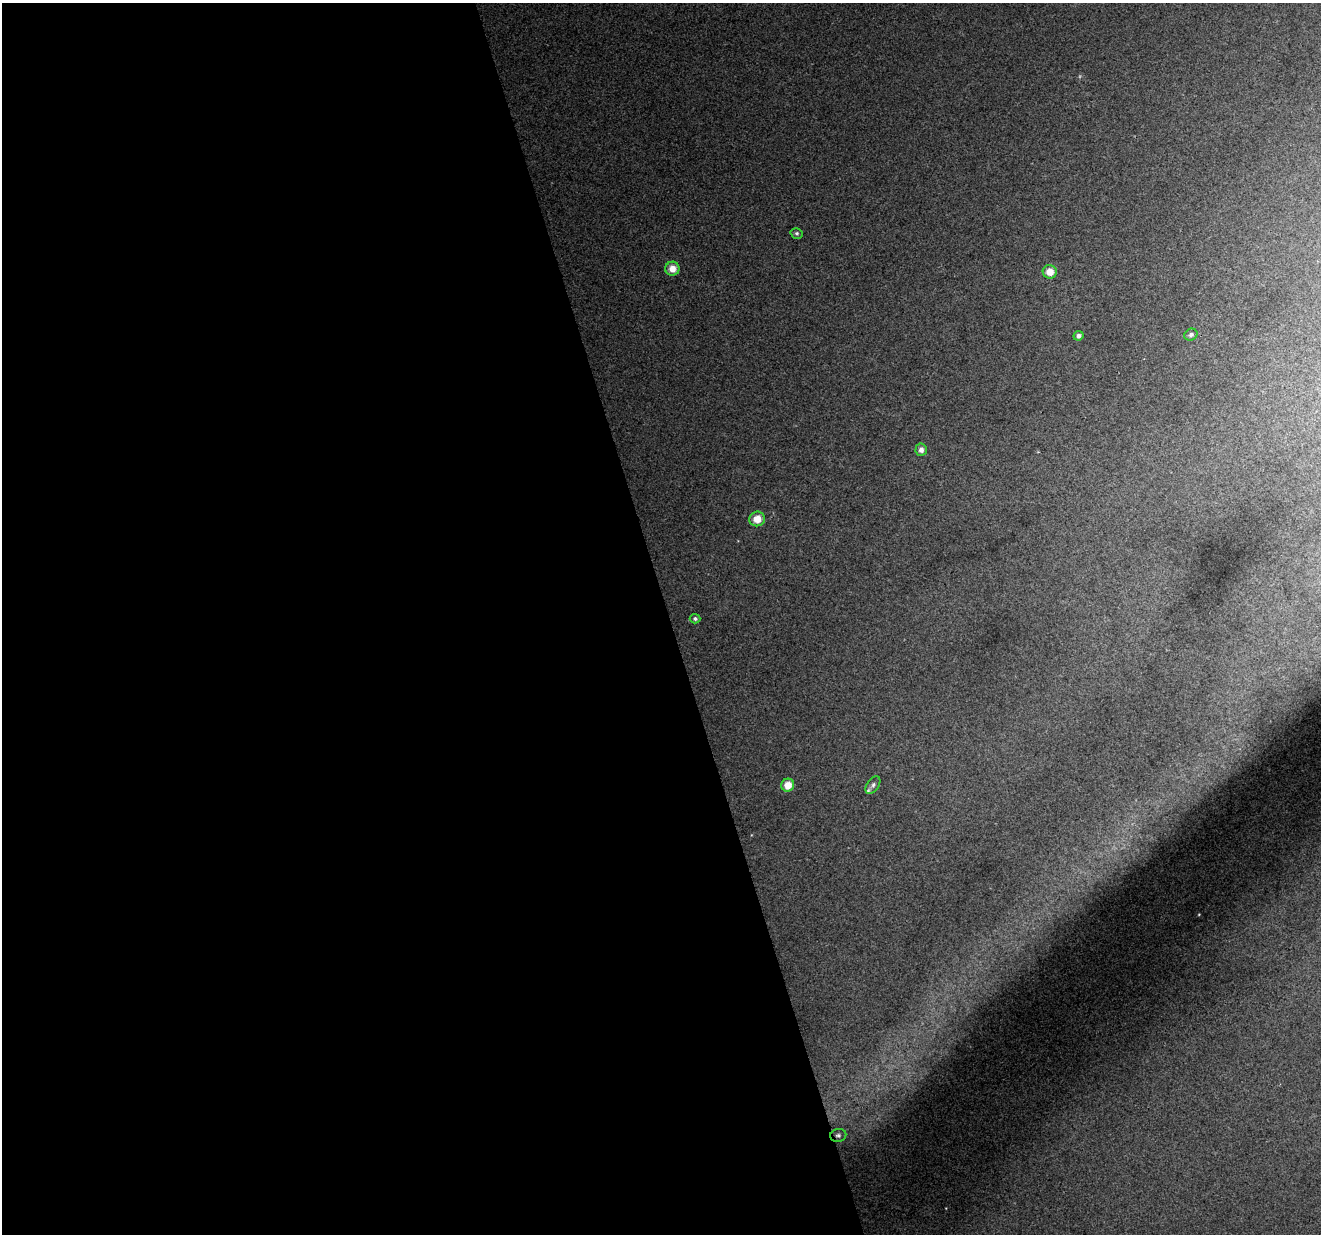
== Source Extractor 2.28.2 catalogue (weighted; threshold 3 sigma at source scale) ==
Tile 9 of 4 x 4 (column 1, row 3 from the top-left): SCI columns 1-1319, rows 1287-2518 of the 5276 x 5088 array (HDU 1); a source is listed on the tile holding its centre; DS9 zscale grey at full resolution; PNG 1323 x 1236 px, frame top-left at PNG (2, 3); each listed source drawn as its Kron ellipse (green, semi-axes under 4 px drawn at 4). Shown black and unused: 51% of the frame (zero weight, under 2 of 3 exposures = <1% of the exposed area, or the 3 px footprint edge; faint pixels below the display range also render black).
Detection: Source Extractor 2.28.2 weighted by HDU 2 'WHT'; one run over the whole footprint, this tile lists its part. Background 0.0181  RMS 0.0066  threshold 0.0297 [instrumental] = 3 sigma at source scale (4.5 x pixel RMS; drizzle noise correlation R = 1.50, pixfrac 1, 0.0396/0.0396 arcsec/px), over >= 5 px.
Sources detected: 12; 1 inside a brighter listed object's ellipse — not listed separately; the other 11 listed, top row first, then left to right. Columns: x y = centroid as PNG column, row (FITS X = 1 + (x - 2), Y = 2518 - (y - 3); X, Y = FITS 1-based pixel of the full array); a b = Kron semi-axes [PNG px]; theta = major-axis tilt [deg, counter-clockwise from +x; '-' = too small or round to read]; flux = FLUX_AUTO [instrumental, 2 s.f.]
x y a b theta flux
797 233 6 5 - 1.2
672 269 7 7 - 7.2
1050 272 7 6 - 7.7
1191 335 7 5 32 1.9
1078 336 5 5 - 2.2
921 450 6 5 - 2.9
757 519 8 7 - 8.6
695 619 5 4 - 1.4
788 785 6 6 - 9.1
873 785 10 6 56 2
838 1135 8 6 12 2.3
Overlapping masked pixels (flux is a lower limit): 1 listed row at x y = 838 1135